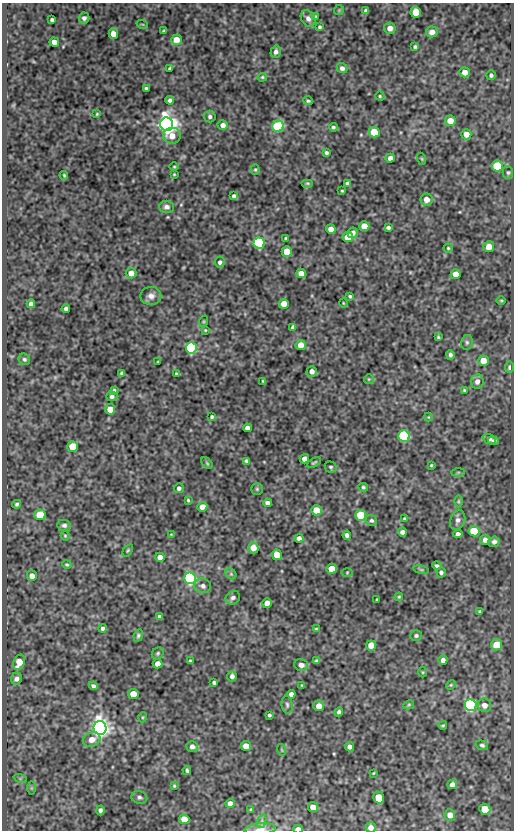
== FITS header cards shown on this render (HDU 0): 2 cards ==
NAXIS1  =                  512
NAXIS2  =                  828

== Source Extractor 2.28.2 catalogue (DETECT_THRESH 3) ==
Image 512 x 828 px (HDU 0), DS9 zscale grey, 1 PNG px = 1 image px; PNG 516 x 832 px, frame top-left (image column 1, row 828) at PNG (2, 3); each listed source drawn as its Kron ellipse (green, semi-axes under 4 px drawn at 4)
Background 84.9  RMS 0.52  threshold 1.56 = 3 sigma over >= 5 px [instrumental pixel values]
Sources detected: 209; all 209 listed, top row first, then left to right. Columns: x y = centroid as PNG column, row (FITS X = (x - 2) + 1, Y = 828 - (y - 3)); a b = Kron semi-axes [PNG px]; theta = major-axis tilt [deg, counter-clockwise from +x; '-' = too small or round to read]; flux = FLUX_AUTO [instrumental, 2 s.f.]
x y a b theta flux
339 10 5 5 - 42
366 11 4 4 - 99
416 12 5 5 - 610
316 16 4 3 - 36
84 18 5 5 - 110
308 18 9 6 -58 150
52 20 4 4 - 81
142 24 6 3 -18 29
319 27 4 3 - 56
390 28 6 5 - 230
164 31 3 2 - 38
432 32 6 5 - 180
113 34 5 4 - 360
176 40 5 5 - 440
54 42 5 4 - 270
415 47 4 4 - 62
276 52 6 5 - 120
342 68 5 5 - 120
170 69 3 3 - 60
465 72 5 5 - 260
491 75 5 4 - 72
262 77 5 4 - 43
146 88 4 3 - 54
380 96 4 4 - 43
170 100 4 4 - 100
308 101 5 3 - 57
97 114 3 3 - 31
210 117 6 6 - 90
450 121 5 5 - 410
167 124 7 6 - 24000
223 125 5 5 - 190
278 126 6 5 - 3000
333 127 4 4 - 61
374 132 5 5 - 1200
466 134 5 5 - 290
172 136 9 8 - 360
326 153 4 3 - 67
390 158 5 4 - 160
422 159 6 4 -71 37
497 166 5 5 - 2000
174 167 5 3 - 33
255 170 5 4 - 42
508 173 6 5 - 65
174 174 3 2 - 30
64 175 4 3 - 40
307 183 6 4 0 48
347 183 4 4 - 82
342 191 3 2 - 32
234 196 4 4 - 90
426 200 6 6 - 280
167 207 7 6 - 120
364 226 5 5 - 390
388 228 4 3 - 75
331 229 5 4 - 230
353 233 5 5 - 150
348 237 5 5 - 840
286 238 3 3 - 53
259 243 5 5 - 5300
489 247 5 5 - 370
448 248 4 4 - 39
287 252 5 5 - 560
220 262 5 5 - 89
131 273 5 5 - 330
301 273 5 4 - 360
456 274 5 5 - 320
151 296 10 9 - 210
350 296 4 3 - 49
501 300 5 3 - 34
343 303 4 3 - 26
31 304 4 4 - 110
284 304 5 5 - 500
66 309 4 3 - 87
204 321 6 3 72 36
293 327 4 4 - 100
205 330 3 3 - 32
438 337 3 3 - 44
467 342 7 5 78 79
301 345 5 5 - 340
191 348 5 5 - 4100
450 355 5 4 - 82
24 359 6 5 - 67
483 361 5 5 - 440
158 362 3 2 - 27
509 367 5 4 - 83
312 371 5 5 - 160
121 373 4 3 - 53
176 374 3 3 - 41
369 379 5 5 - 43
263 381 3 2 - 32
477 381 7 6 - 160
114 390 4 4 - 44
464 390 3 3 - 34
112 396 5 5 - 88
110 409 5 5 - 490
212 417 3 3 - 52
428 417 4 4 - 30
247 428 4 4 - 170
404 436 6 5 - 4300
489 439 7 4 -21 120
493 441 5 3 - 80
73 446 5 5 - 820
304 459 5 4 - 180
247 461 4 4 - 72
207 463 7 4 -46 51
314 463 7 3 31 45
431 465 3 3 - 33
331 467 6 5 - 59
458 472 7 4 1 47
363 487 5 3 - 56
179 488 5 5 - 100
257 489 6 5 - 53
188 500 3 3 - 41
458 501 6 4 90 48
267 503 4 4 - 120
17 504 4 4 - 79
202 507 5 4 - 230
316 510 5 5 - 610
40 515 5 5 - 1100
361 515 5 5 - 1800
404 518 3 3 - 32
371 520 6 5 - 70
458 520 10 7 69 170
64 525 7 5 -9 100
474 531 5 5 - 1000
402 532 4 4 - 120
171 534 3 2 - 24
458 534 5 4 - 110
347 535 4 4 - 110
65 536 5 4 - 35
299 538 4 4 - 130
485 540 5 5 - 160
494 542 5 5 - 110
253 548 5 5 - 380
128 550 7 3 55 44
277 555 5 5 - 540
160 557 5 4 - 180
67 564 5 4 - 41
437 566 5 4 - 67
331 569 5 5 - 540
421 570 8 4 -9 51
347 572 5 3 - 38
441 572 5 4 - 74
231 574 6 5 - 61
32 576 5 5 - 230
190 578 6 5 - 6200
203 586 8 7 - 140
399 597 4 3 - 37
233 598 7 6 - 100
377 600 3 2 - 35
267 603 5 5 - 340
480 611 4 3 - 52
160 617 4 4 - 85
102 628 4 4 - 80
316 629 4 4 - 36
138 636 6 4 70 69
416 636 6 5 - 70
371 645 5 5 - 380
497 645 6 5 - 610
158 653 6 5 - 56
443 660 4 4 - 130
190 661 3 3 - 37
316 661 4 3 - 61
19 662 8 5 68 620
158 664 5 4 - 260
301 665 7 6 - 180
423 672 5 3 - 33
232 676 5 4 - 120
16 679 6 5 - 150
214 682 4 3 - 65
302 685 3 2 - 29
451 685 5 4 - 39
93 686 5 4 - 89
133 694 5 5 - 620
291 694 4 4 - 140
287 705 9 5 -82 97
409 705 5 4 - 43
471 705 6 6 - 6400
484 705 7 6 - 190
319 706 5 5 - 300
339 712 4 4 - 85
269 715 3 3 - 59
143 717 5 3 - 34
443 725 4 3 - 43
100 728 7 6 - 21000
92 739 9 7 22 320
482 745 6 4 -19 70
246 746 5 5 - 330
192 747 6 5 - 150
350 747 5 4 - 140
282 750 6 3 -71 37
187 770 5 3 - 62
373 773 3 2 - 26
20 778 7 4 -18 55
452 784 5 4 - 150
174 786 4 3 - 36
31 788 7 4 90 51
139 797 8 6 -14 96
379 797 6 5 - 760
230 803 4 4 - 190
313 807 5 5 - 440
485 809 5 5 - 920
100 810 5 4 - 84
251 810 3 3 - 44
450 815 6 5 - 230
184 819 5 5 - 550
262 821 7 4 71 73
371 828 5 5 - 220
260 829 16 6 5 230
298 829 5 3 - 290
At the frame edge (FLAGS 8, measured only in part): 3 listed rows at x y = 371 828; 260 829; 298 829